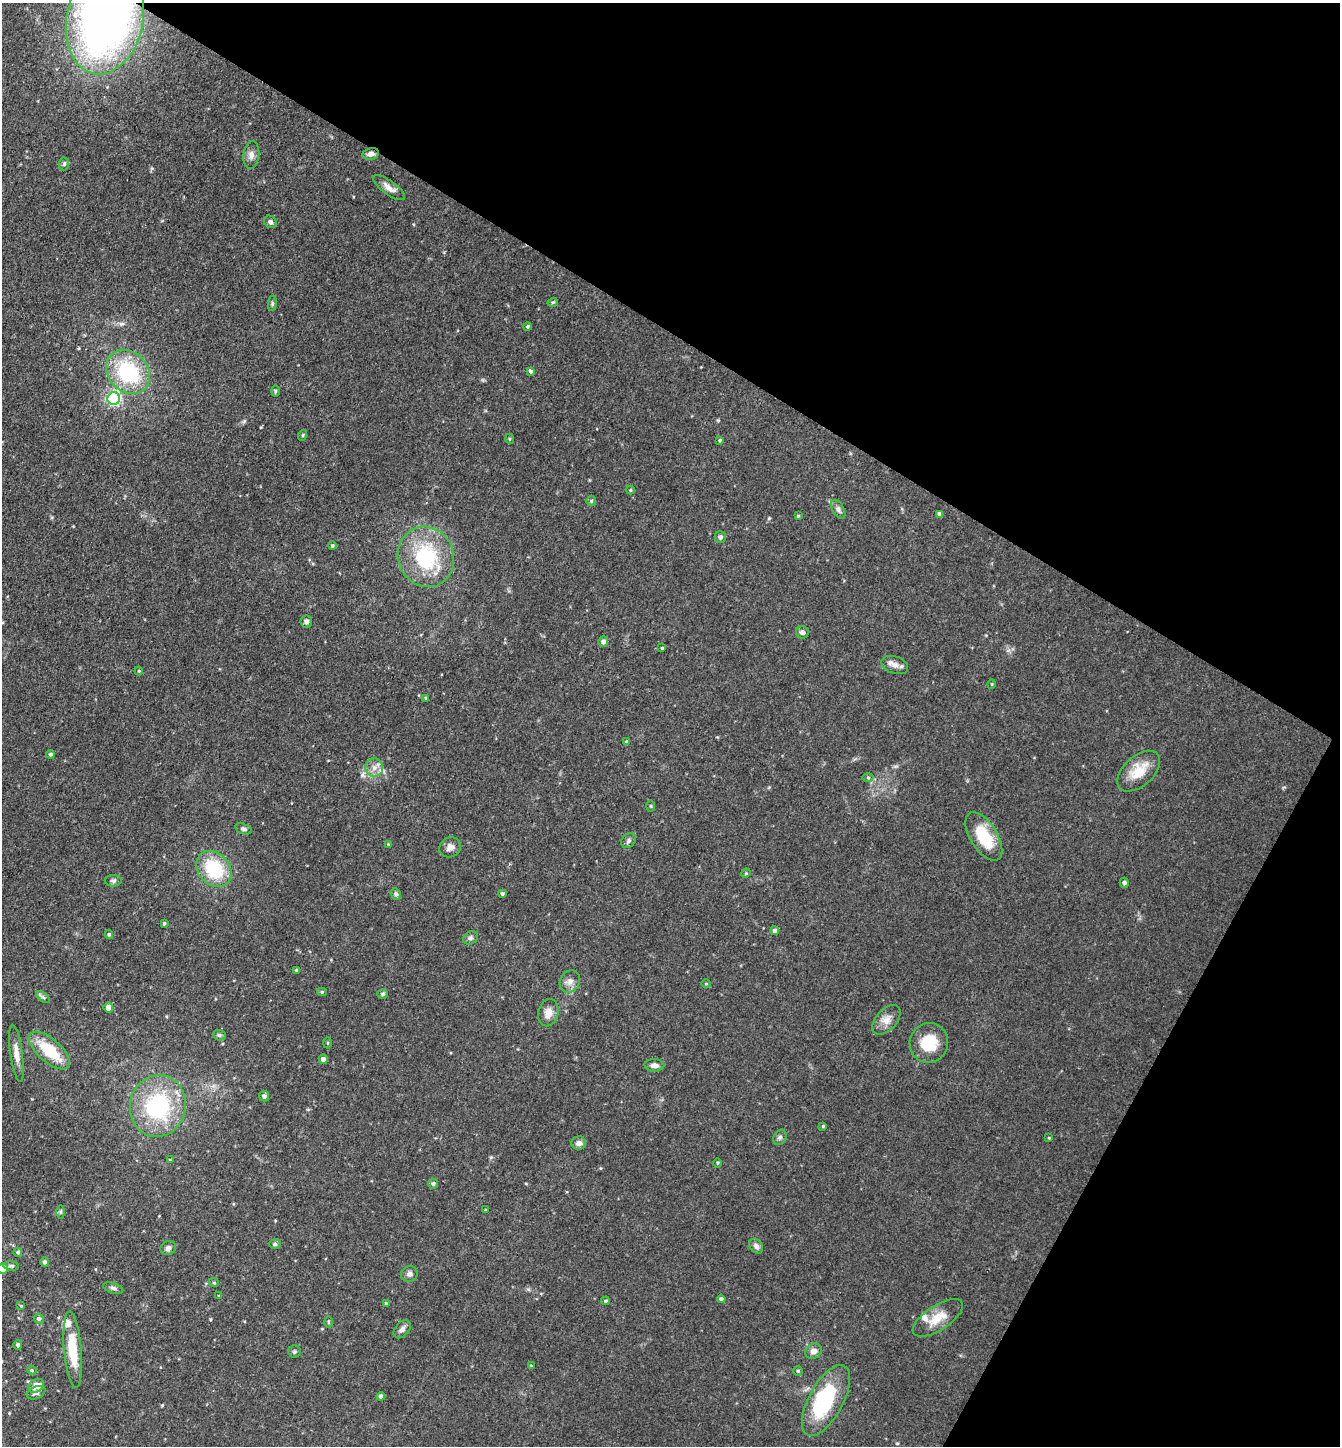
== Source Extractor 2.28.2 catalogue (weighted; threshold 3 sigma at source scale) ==
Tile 8 of 4 x 4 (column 4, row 2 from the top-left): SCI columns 4299-5636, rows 2887-4330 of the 5782 x 5773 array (HDU 1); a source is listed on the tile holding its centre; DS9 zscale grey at full resolution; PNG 1342 x 1448 px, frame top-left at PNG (2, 3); each listed source drawn as its Kron ellipse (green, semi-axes under 4 px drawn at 4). Shown black and unused: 31% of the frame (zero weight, under 3 of 4 exposures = <1% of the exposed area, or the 3 px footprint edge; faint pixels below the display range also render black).
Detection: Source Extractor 2.28.2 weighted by HDU 2 'WHT'; one run over the whole footprint, this tile lists its part. Background 0.118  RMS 0.0077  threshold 0.0347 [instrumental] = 3 sigma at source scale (4.5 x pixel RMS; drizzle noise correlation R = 1.50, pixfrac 1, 0.05/0.05 arcsec/px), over >= 5 px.
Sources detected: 114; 1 inside a brighter object's white glare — neither listed nor drawn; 3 inside a brighter listed object's ellipse — not listed separately; the other 110 listed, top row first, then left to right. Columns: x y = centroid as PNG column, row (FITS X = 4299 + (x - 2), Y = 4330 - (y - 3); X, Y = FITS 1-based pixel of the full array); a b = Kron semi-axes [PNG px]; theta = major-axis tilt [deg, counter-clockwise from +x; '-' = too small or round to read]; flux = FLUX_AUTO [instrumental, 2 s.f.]
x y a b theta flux
105 20 55 38 78 450
371 154 8 5 11 3.4
251 155 14 8 83 3.9
64 164 6 5 - 1.5
389 188 19 6 -36 5.3
270 222 7 5 -46 2
553 302 5 3 - 0.8
272 303 7 4 82 1.3
528 327 4 4 - 1.1
530 371 4 3 - 3.3
128 372 24 19 -46 61
275 391 5 3 - 0.88
114 399 6 6 - 150
303 435 5 3 - 0.75
510 439 5 3 - 0.72
720 440 4 4 - 1
630 490 4 4 - 0.77
591 501 5 4 - 1
838 509 10 6 -60 2.6
940 514 4 4 - 3.6
798 516 4 4 - 0.89
720 537 6 5 - 2.1
332 546 4 4 - 1.1
426 557 30 28 -69 56
306 622 6 5 - 2.3
802 632 6 6 - 2.5
603 641 5 5 - 2.3
662 648 3 3 - 0.76
895 665 14 8 -19 4.8
139 671 4 4 - 0.8
992 684 5 3 - 0.66
426 698 4 3 - 1
626 742 4 3 - 1.4
50 754 4 4 - 1.3
374 767 9 9 - 4.8
1139 771 25 15 42 18
868 777 5 3 - 0.88
651 806 6 4 -89 0.77
243 829 9 5 -18 1.9
984 836 27 13 -58 28
629 840 8 6 48 2.1
388 844 4 4 - 0.57
450 847 11 9 29 4.6
214 869 20 15 -47 41
746 873 5 4 - 0.75
113 881 8 5 0 1.8
1124 883 5 4 - 2
396 894 6 5 - 1.6
502 894 4 3 - 1.2
164 923 4 3 - 0.9
775 931 4 4 - 2.4
109 935 4 3 - 1.3
470 938 8 6 32 2
296 970 4 3 - 0.77
570 981 12 9 62 4.7
706 984 5 3 - 0.67
322 992 5 4 - 1
383 994 5 5 - 1.4
43 997 8 4 -37 1.5
108 1008 5 5 - 6.5
548 1013 14 10 77 6.2
886 1020 17 10 49 6.9
219 1035 6 5 - 1.4
327 1043 5 3 - 0.78
929 1043 20 19 - 22
49 1051 25 11 -41 30
16 1053 29 6 -82 7.4
323 1059 4 4 - 3.4
654 1065 10 6 -4 3.8
264 1096 5 5 - 2.1
158 1106 31 28 78 78
823 1126 3 3 - 0.84
780 1137 8 6 57 2
1049 1138 3 3 - 0.6
579 1143 7 6 - 3.3
170 1160 4 4 - 0.64
717 1163 4 3 - 0.79
433 1184 5 5 - 1.5
485 1210 3 3 - 0.73
61 1212 7 4 -90 1.1
275 1244 5 5 - 1.6
756 1246 8 6 -54 2.9
168 1248 8 6 27 3
18 1252 4 4 - 1.2
45 1262 5 4 - 1.7
11 1266 8 4 -7 1.7
3 1269 5 5 - 12
409 1274 8 7 - 2.9
214 1283 5 3 - 0.73
113 1288 10 5 -17 2
219 1296 4 4 - 0.71
721 1299 4 4 - 1.9
606 1301 4 3 - 0.98
386 1304 3 3 - 0.84
21 1306 3 3 - 0.66
938 1318 29 12 33 14
39 1319 5 4 - 1.6
328 1322 6 4 -90 0.88
402 1329 10 7 49 2.8
18 1345 5 4 - 1.7
73 1350 38 8 -85 24
813 1351 8 7 - 4.5
294 1352 6 6 - 1.4
531 1365 4 2 - 0.5
32 1370 5 4 - 0.9
798 1371 5 5 - 1.1
36 1386 8 6 35 8.4
36 1393 9 6 24 2.3
381 1396 4 4 - 2.8
826 1400 39 17 61 59
Overlapping masked pixels (flux is a lower limit): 2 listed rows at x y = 105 20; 371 154
Isophote crosses this tile's border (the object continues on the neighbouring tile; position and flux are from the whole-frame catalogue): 2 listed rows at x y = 105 20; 3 1269